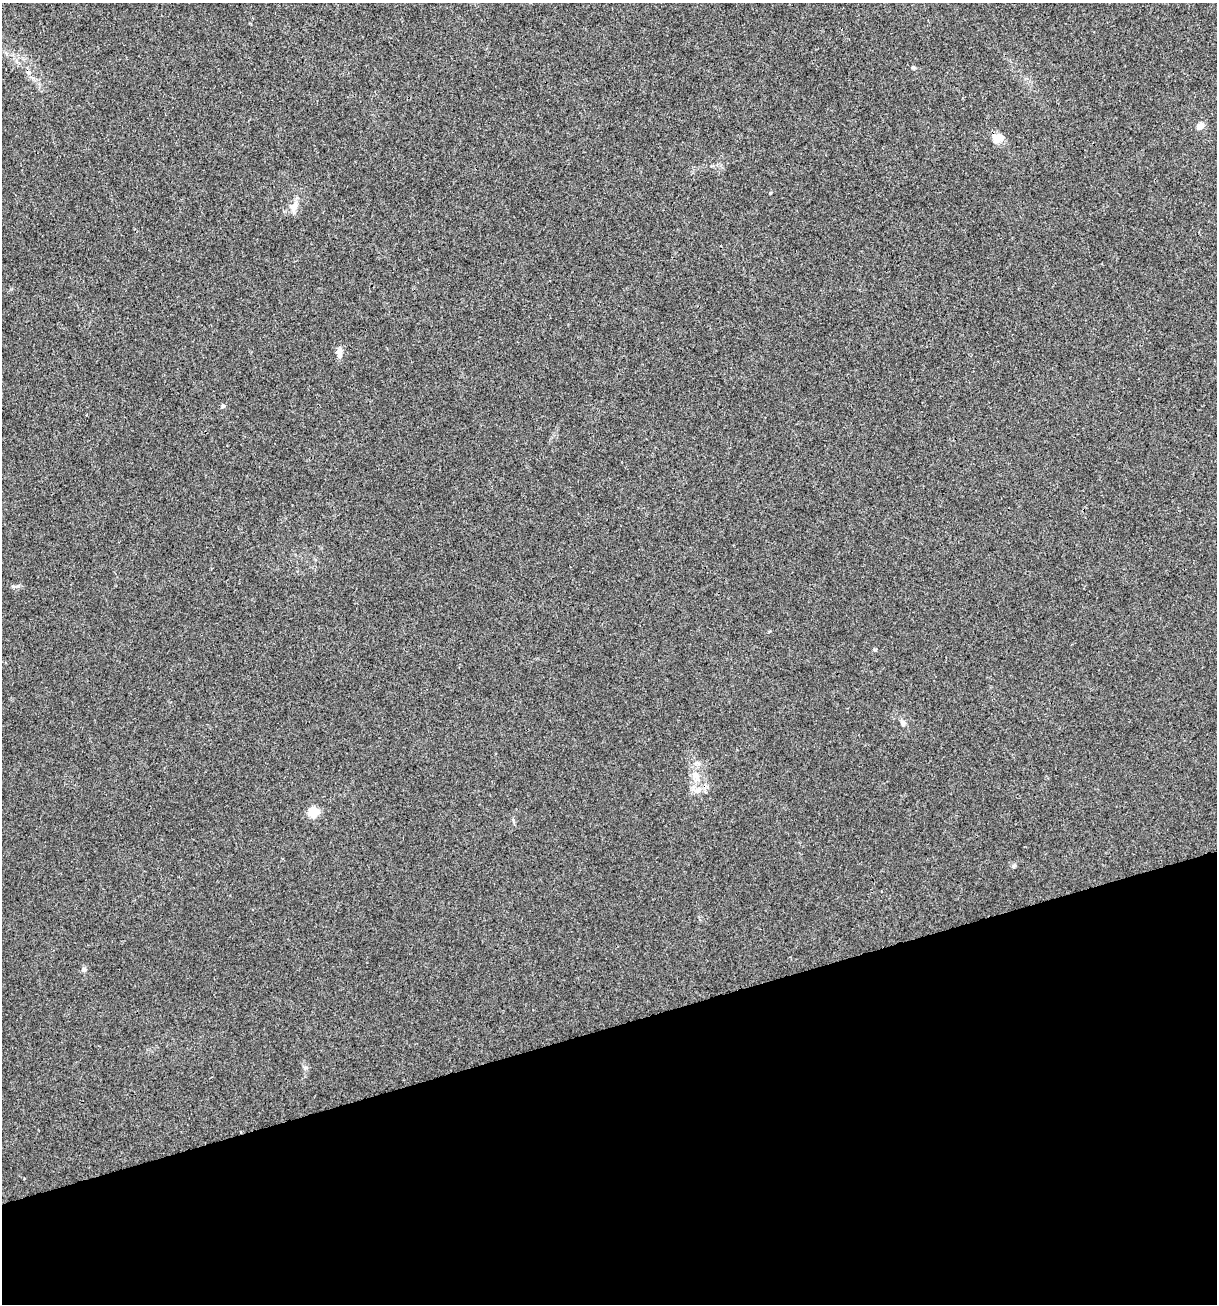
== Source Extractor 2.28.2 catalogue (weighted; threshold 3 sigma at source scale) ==
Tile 14 of 4 x 4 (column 2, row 4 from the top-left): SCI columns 1317-2531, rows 1-1302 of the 5012 x 5207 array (HDU 1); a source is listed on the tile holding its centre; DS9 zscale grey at full resolution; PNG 1219 x 1306 px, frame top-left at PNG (2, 3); no overlay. Shown black and unused: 21% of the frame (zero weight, under 3 of 4 exposures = <1% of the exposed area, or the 3 px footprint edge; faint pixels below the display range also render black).
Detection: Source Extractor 2.28.2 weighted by HDU 2 'WHT'; one run over the whole footprint, this tile lists its part. Background 0.00336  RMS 0.0026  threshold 0.0118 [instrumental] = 3 sigma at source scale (4.5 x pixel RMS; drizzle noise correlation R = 1.50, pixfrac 1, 0.0396/0.0396 arcsec/px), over >= 5 px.
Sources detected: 13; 1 cosmic-ray / hot-pixel residue — not listed; the other 12 listed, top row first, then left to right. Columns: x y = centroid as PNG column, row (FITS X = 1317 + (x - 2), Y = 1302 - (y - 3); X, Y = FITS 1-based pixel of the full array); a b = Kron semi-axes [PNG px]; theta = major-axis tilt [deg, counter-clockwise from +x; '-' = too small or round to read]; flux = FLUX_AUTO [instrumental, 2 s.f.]
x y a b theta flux
913 67 5 4 - 0.33
1200 126 7 6 - 2.1
998 138 15 11 9 2.6
770 193 5 3 - 0.23
293 207 14 11 79 2.1
340 353 15 6 90 1.4
223 406 5 5 - 0.4
902 723 10 6 -58 0.8
696 775 11 6 -46 1.5
698 790 9 7 16 1.4
313 812 6 5 - 17
84 969 7 6 - 0.68
Unlisted compact peaks at least as high as the median listed source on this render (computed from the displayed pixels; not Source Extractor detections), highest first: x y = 1013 866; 18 586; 875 650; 305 1068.